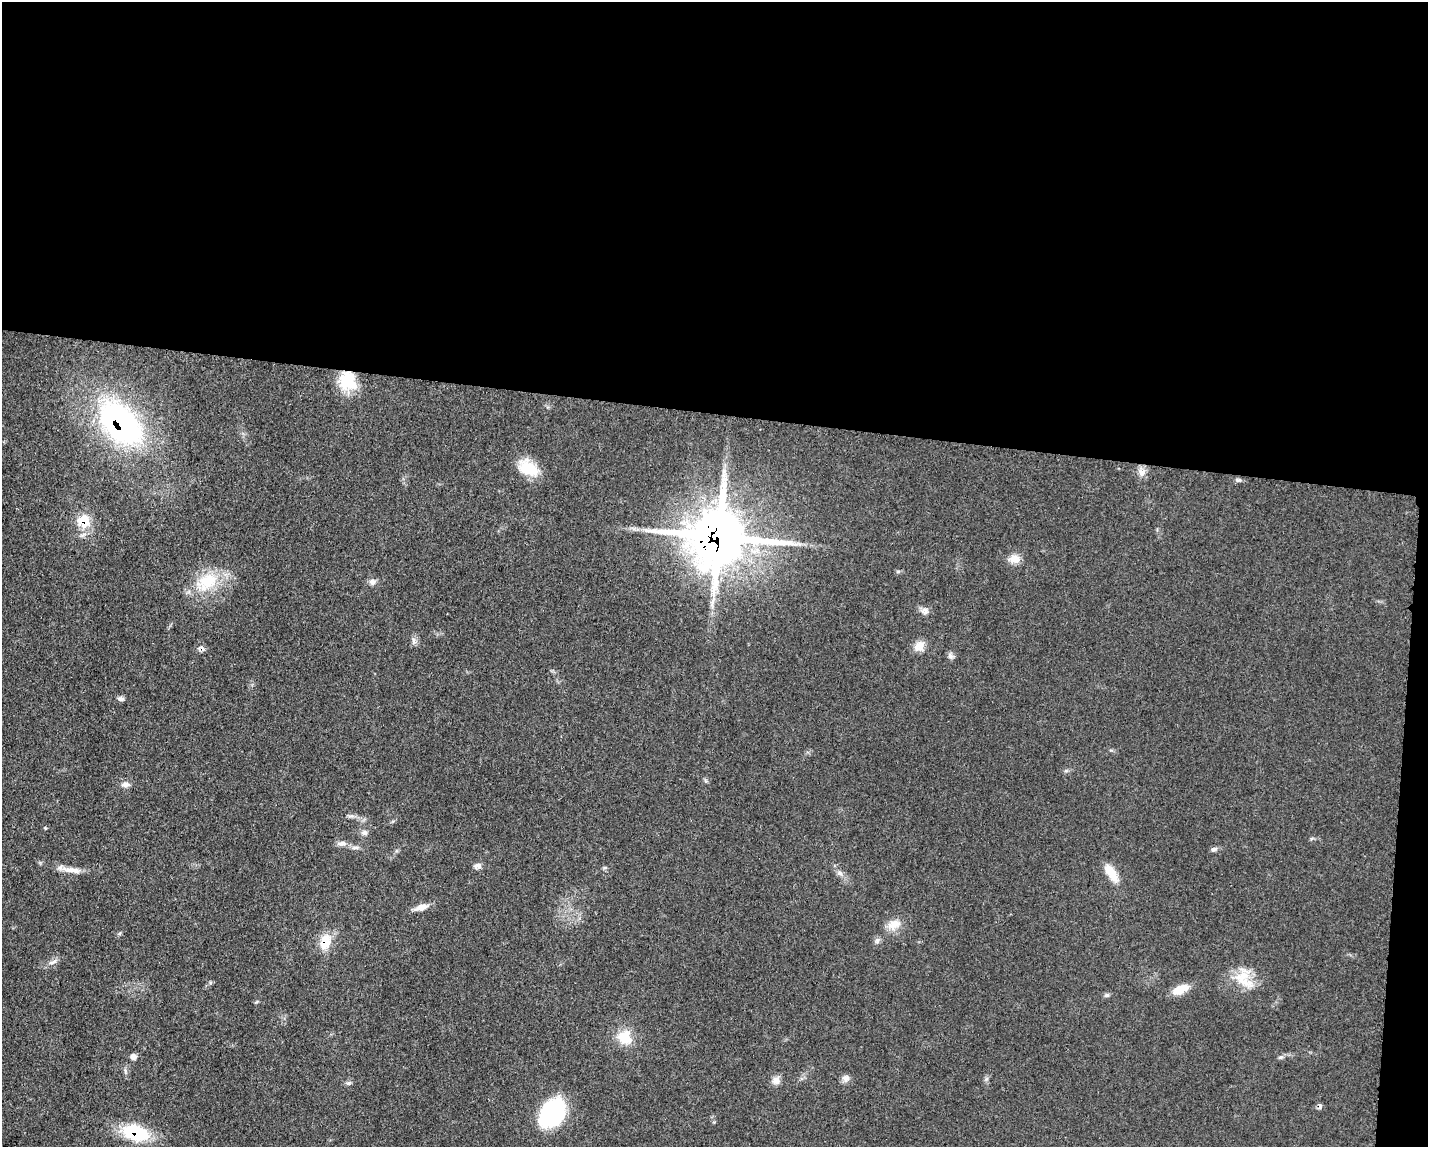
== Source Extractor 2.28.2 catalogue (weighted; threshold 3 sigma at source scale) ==
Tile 3 of 3 x 4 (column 3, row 1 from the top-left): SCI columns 3085-4510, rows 3449-4593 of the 4682 x 4609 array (HDU 1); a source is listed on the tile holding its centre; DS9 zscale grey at full resolution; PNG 1430 x 1149 px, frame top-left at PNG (2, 2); no overlay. Shown black and unused: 37% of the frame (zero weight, under 3 of 5 exposures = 4% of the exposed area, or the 3 px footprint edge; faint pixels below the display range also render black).
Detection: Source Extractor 2.28.2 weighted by HDU 2 'WHT'; one run over the whole footprint, this tile lists its part. Background 0.0609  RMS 0.0061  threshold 0.0274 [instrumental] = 3 sigma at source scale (4.5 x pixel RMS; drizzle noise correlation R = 1.50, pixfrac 1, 0.05/0.05 arcsec/px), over >= 5 px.
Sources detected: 44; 2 cosmic-ray / hot-pixel residue — not listed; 1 inside a brighter listed object's ellipse — not listed separately; the other 41 listed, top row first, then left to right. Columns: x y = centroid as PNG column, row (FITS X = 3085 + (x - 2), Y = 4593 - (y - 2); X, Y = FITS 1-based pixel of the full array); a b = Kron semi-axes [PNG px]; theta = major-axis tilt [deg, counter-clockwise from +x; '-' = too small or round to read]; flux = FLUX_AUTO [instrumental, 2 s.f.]
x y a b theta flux
347 381 23 20 -69 23
120 424 48 29 -46 170
528 468 26 16 -33 18
1141 473 11 9 -87 3.9
84 521 18 16 -53 15
719 537 22 18 -6 3100
1014 559 16 10 -3 5.9
207 582 34 23 31 28
372 582 9 9 - 2.6
924 611 10 9 - 3.1
414 641 10 5 -76 2.1
919 646 14 11 49 6.5
950 656 9 6 -63 2
121 699 9 6 -10 1.8
125 785 12 7 -1 2.8
351 816 8 6 18 1.7
364 833 8 7 - 2.3
342 843 14 7 2 3.3
355 848 12 4 0 2
1214 849 9 5 15 1.7
478 866 10 6 0 2.7
71 870 29 7 -7 6.6
840 873 9 6 -38 2.4
1111 873 25 9 -57 11
421 907 17 7 18 5.9
894 925 20 12 26 7.7
877 941 8 6 74 1.8
325 942 21 13 76 13
53 962 14 6 24 2.9
1243 975 24 19 47 15
1180 989 19 9 25 10
1107 995 7 5 44 1.2
625 1037 19 17 -58 14
134 1056 8 7 - 2.6
1280 1057 8 5 25 1.3
125 1071 11 4 -81 1.5
846 1078 10 10 - 2.9
776 1080 10 9 - 4.2
348 1083 7 5 1 1.3
552 1113 34 24 57 52
136 1133 27 16 -18 39
Overlapping masked pixels (flux is a lower limit): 6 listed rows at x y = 347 381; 120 424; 84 521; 719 537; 325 942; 136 1133
Unlisted compact peaks at least as high as the median listed source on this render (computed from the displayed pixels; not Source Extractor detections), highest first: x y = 45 828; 986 1079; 210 983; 256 1002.